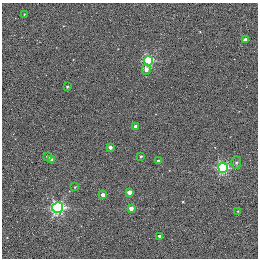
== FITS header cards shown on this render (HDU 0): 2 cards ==
NAXIS1  =                  256 / STANDARD FITS FORMAT
NAXIS2  =                  256 / STANDARD FITS FORMAT

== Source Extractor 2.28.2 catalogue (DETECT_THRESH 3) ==
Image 256 x 256 px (HDU 0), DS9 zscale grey, 1 PNG px = 1 image px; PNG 260 x 260 px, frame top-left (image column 1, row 256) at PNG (2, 3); each listed source drawn as its Kron ellipse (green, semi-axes under 4 px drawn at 4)
Background 0.395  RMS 4.8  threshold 14.4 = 3 sigma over >= 5 px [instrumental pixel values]
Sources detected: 20; all 20 listed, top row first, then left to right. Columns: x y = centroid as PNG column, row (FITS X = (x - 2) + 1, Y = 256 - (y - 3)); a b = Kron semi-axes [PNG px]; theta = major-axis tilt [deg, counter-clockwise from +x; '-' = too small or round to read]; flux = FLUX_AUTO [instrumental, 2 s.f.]
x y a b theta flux
24 14 2 2 - 210
245 40 4 3 - 2100
148 61 5 4 - 30000
146 69 5 4 - 1700
67 87 3 2 - 420
136 127 4 3 - 2900
110 147 3 3 - 1200
141 156 3 3 - 360
48 157 4 3 - 1000
52 160 4 3 - 1300
158 161 3 3 - 820
236 162 6 5 - 640
223 168 5 5 - 38000
75 187 3 2 - 220
129 192 4 4 - 2500
103 195 4 3 - 2600
58 208 5 5 - 61000
131 208 4 4 - 2500
238 211 2 2 - 220
159 236 3 3 - 1100

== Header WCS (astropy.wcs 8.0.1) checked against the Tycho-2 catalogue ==
Header WCS as astropy/WCSLIB reads it (applying the file's SIP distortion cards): RA---TAN-SIP/DEC--TAN-SIP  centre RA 20:00:38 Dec +22:42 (300.16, +22.70 deg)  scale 1.22 arcsec/px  FOV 5.2' x 5.2'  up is +79 deg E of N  parity normal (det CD < 0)
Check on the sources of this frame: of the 20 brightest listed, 3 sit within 1.5 arcsec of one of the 5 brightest Tycho-2 stars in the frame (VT <= 11.35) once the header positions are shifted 0.51 arcsec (0.40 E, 0.32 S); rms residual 0.26 arcsec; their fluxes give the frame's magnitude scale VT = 19.66 - 2.5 log10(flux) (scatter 0.13 mag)
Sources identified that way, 3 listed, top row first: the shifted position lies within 1.5 arcsec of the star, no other Tycho-2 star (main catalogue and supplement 1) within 3.0 arcsec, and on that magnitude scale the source's flux lands within +1.5 / -3 mag of the star's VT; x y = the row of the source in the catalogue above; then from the Tycho-2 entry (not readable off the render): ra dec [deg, ICRS J2000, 3 dp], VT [Tycho-2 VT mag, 2 dp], TYC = Tycho-2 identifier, HIP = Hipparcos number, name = IAU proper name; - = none
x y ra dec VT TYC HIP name
136 127 300.159 +22.702 11.00 2141-1346-1 - -
75 187 300.142 +22.678 11.35 2141-1182-1 - -
103 195 300.137 +22.687 11.25 2141-1124-1 - -